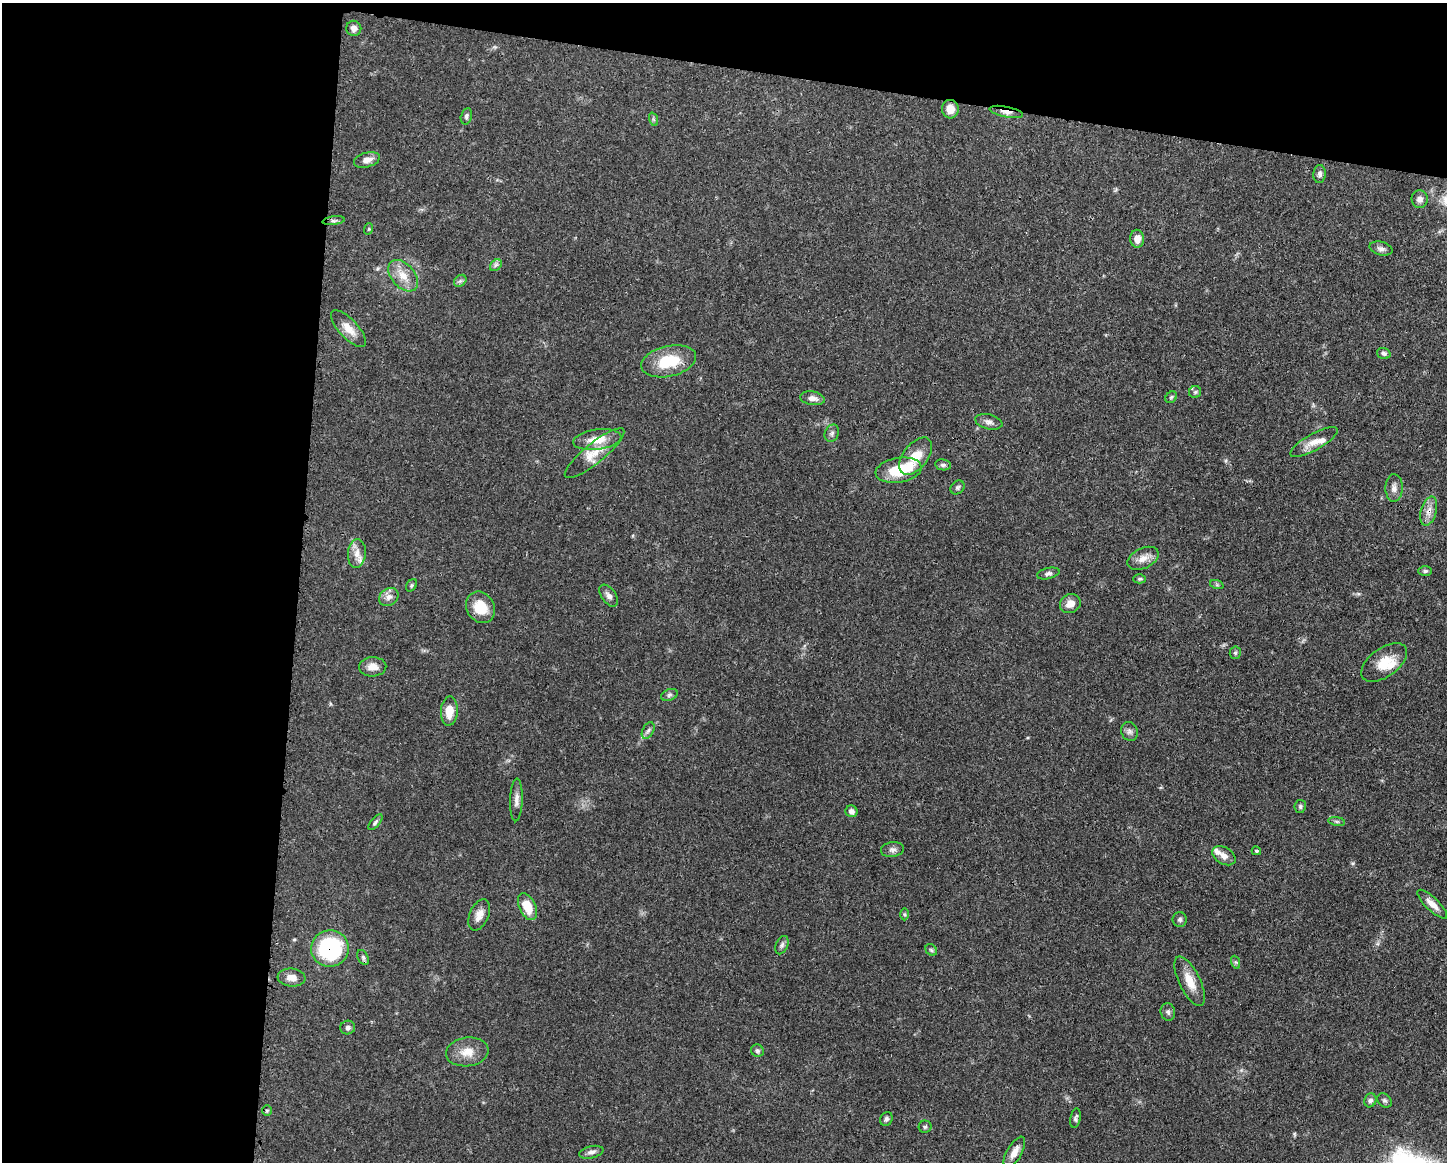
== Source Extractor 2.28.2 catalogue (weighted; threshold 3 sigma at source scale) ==
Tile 1 of 3 x 4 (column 1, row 1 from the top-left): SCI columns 118-1562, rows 3486-4645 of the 4681 x 4647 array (HDU 1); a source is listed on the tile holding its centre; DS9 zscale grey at full resolution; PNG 1449 x 1164 px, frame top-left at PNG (2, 3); each listed source drawn as its Kron ellipse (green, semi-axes under 4 px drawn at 4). Shown black and unused: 27% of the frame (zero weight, under 3 of 4 exposures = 1% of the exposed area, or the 3 px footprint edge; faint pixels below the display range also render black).
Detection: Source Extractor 2.28.2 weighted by HDU 2 'WHT'; one run over the whole footprint, this tile lists its part. Background 0.0597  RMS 0.0031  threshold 0.0141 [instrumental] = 3 sigma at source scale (4.5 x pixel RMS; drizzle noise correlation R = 1.50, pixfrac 1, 0.05/0.05 arcsec/px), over >= 5 px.
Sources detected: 88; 1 inside a brighter object's white glare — neither listed nor drawn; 5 inside a brighter listed object's ellipse — not listed separately; the other 82 listed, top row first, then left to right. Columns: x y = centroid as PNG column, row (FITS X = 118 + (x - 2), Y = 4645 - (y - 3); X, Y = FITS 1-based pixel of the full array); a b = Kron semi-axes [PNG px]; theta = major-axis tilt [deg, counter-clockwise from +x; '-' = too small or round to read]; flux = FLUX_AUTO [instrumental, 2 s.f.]
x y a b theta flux
354 28 7 7 - 1.6
950 109 9 8 - 3.2
1006 112 17 5 -12 2.1
466 116 8 5 77 0.76
653 119 7 4 -71 0.49
367 160 13 7 15 2.1
1320 174 9 6 85 1.1
1420 199 9 8 - 1.7
334 221 11 4 8 0.75
368 229 6 3 70 0.35
1137 239 9 7 -86 2.3
1381 248 12 6 -14 1.3
496 265 7 5 44 0.72
403 276 18 11 -49 4.5
460 281 7 5 44 0.72
348 329 24 9 -47 3.9
1384 353 7 5 -18 0.73
669 361 28 15 13 12
1195 392 6 6 - 0.65
1171 397 6 5 - 0.52
812 398 12 6 -10 1.8
989 422 14 7 -14 1.5
832 433 9 7 65 0.97
597 440 24 10 7 5.7
1314 442 27 8 29 3.4
595 453 37 10 39 5.5
916 456 21 12 52 6
943 465 8 5 -8 0.78
898 470 23 12 9 10
957 487 8 6 45 0.64
1394 488 14 8 88 1.8
1429 511 15 7 74 2.5
357 554 14 9 85 2.6
1143 558 17 10 26 2.9
1425 571 7 5 0 0.63
1048 573 11 5 13 0.94
1140 579 6 4 2 0.49
411 585 7 5 56 0.46
1217 585 7 4 -19 0.5
609 596 12 7 -54 1.5
389 597 10 8 34 1.8
1070 604 10 9 - 2.8
480 607 16 13 -59 7
1235 653 6 5 - 0.53
1384 662 26 14 36 6.7
373 667 13 9 1 2.8
669 695 8 5 20 0.77
449 711 15 8 87 4.9
648 730 9 5 62 0.85
1129 731 10 8 -66 1.2
516 800 21 6 88 2
1300 806 6 5 - 0.65
851 811 6 5 - 1.4
1337 821 8 4 -9 0.58
375 822 10 4 49 0.69
892 850 11 7 9 1.3
1256 851 5 3 - 0.38
1224 856 13 8 -31 2.3
1432 904 20 6 -44 2.7
527 907 14 8 -65 5.9
904 914 6 4 -89 0.48
479 915 16 9 66 2.7
1180 920 7 7 - 0.84
782 945 9 6 67 0.93
330 948 19 18 - 29
931 950 6 5 - 0.54
363 957 8 5 -63 0.7
1235 962 7 4 -70 0.5
291 978 14 9 -6 2.5
1190 981 27 10 -64 5.2
1168 1012 9 7 -75 0.91
348 1027 7 7 - 0.87
757 1051 6 6 - 0.65
467 1052 21 14 7 4.8
1370 1100 7 6 - 0.9
1384 1100 8 6 -43 0.76
267 1111 5 5 - 0.43
1075 1118 10 5 80 0.79
886 1119 7 6 - 0.75
925 1127 6 6 - 0.59
591 1152 12 6 13 1.3
1014 1152 17 7 60 2.9
Overlapping masked pixels (flux is a lower limit): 3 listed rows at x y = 1006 112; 1429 511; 330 948